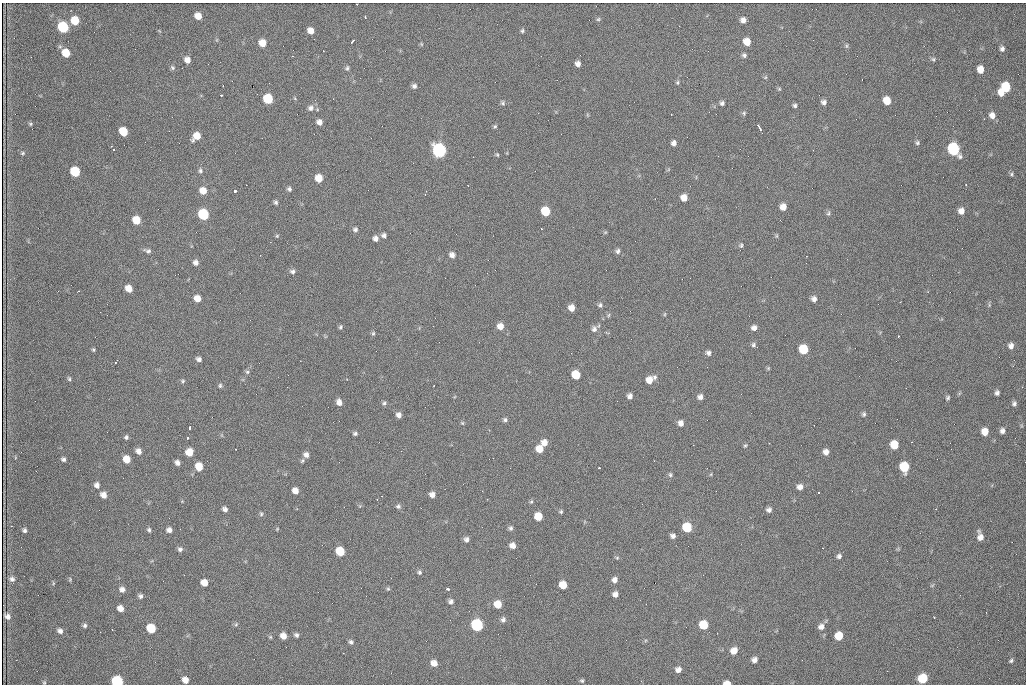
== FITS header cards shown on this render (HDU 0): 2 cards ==
NAXIS1  =                 1024 /fastest changing axis
NAXIS2  =                  682 /next to fastest changing axis

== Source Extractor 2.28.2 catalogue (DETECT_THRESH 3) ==
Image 1024 x 682 px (HDU 0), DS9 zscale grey, 1 PNG px = 1 image px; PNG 1028 x 686 px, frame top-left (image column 1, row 682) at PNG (2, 3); no overlay
Background 2130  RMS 31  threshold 93.4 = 3 sigma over >= 5 px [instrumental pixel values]
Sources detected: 227; all 227 listed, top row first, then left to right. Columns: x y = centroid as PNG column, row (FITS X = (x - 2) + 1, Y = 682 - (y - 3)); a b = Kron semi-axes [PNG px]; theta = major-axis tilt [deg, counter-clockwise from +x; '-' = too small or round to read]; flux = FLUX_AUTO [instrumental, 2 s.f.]
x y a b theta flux
357 4 3 2 - 4700
198 16 6 5 - 21000
365 17 3 2 - 2500
598 19 6 4 22 3000
75 20 7 6 - 50000
743 20 6 6 - 10000
63 27 7 6 - 160000
311 31 6 5 - 16000
522 31 6 4 76 3300
352 41 5 2 - 4900
747 42 6 6 - 27000
262 43 6 6 - 26000
421 44 5 3 - 2100
846 46 7 4 90 3400
1002 49 6 5 - 6400
66 53 7 6 - 40000
744 55 6 6 - 4900
933 59 7 5 -17 4000
187 60 6 6 - 13000
578 64 5 5 - 9500
172 67 7 5 -48 4000
347 68 6 5 - 3900
980 69 7 5 -80 22000
765 77 5 4 - 2600
677 82 6 5 - 3500
223 86 2 2 - 1100
414 86 6 5 - 6200
1006 87 7 7 - 81000
779 89 5 5 - 2500
1001 93 6 5 - 18000
221 95 3 3 - 9700
268 99 7 6 - 100000
887 101 7 6 - 34000
823 102 7 5 -23 8100
503 103 7 6 - 4400
722 103 6 5 - 5100
795 105 5 4 - 4200
311 108 8 8 - 8400
744 113 6 6 - 3500
992 115 7 6 - 13000
319 122 6 5 - 9900
30 124 5 4 - 2700
495 126 6 4 60 3000
759 128 7 2 -57 5900
123 131 7 6 - 58000
197 136 8 6 45 30000
674 143 6 5 - 8600
917 143 6 5 - 3900
111 146 3 2 - 2100
953 149 8 6 -62 280000
114 150 3 2 - 2800
439 150 7 7 - 540000
23 153 6 4 16 3100
497 155 6 4 -68 2800
473 157 2 2 - 3700
200 170 7 6 - 4600
75 172 7 6 - 110000
1011 174 6 5 - 3400
319 178 6 6 - 33000
246 185 3 2 - 1600
966 185 2 2 - 1200
289 189 5 5 - 5200
203 191 7 6 - 23000
235 191 3 3 - 82000
425 194 3 3 - 1500
684 198 6 6 - 19000
276 202 5 5 - 4300
783 207 6 6 - 18000
545 211 7 6 - 78000
961 211 6 6 - 14000
828 213 8 5 69 4000
203 214 7 6 - 170000
136 220 6 6 - 41000
355 229 6 6 - 5200
605 232 6 4 2 2200
384 235 6 5 - 6200
277 236 5 4 - 2600
776 236 6 4 90 2600
376 238 6 6 - 8800
741 245 6 5 - 3800
148 251 9 5 -17 5700
618 251 7 5 83 5800
452 255 7 6 - 9400
196 262 6 5 - 8100
292 271 7 6 - 5600
129 288 6 5 - 23000
79 291 3 2 - 2700
197 298 6 5 - 21000
814 299 6 6 - 9100
900 302 2 2 - 1400
600 305 7 6 - 4800
571 308 6 5 - 17000
100 312 2 2 - 2300
665 314 6 4 88 2500
500 326 7 6 - 18000
340 327 5 5 - 3400
754 328 6 6 - 9600
594 329 9 8 - 8700
373 333 6 5 - 3300
898 336 3 2 - 3100
753 345 7 5 -1 4800
1011 346 6 5 - 9100
803 349 7 6 - 81000
93 350 5 4 - 2800
708 353 6 5 - 6800
199 359 6 5 - 6800
116 361 6 2 58 2200
1013 366 3 2 - 1400
768 368 5 4 - 2400
247 372 6 5 - 3700
576 375 6 6 - 55000
655 377 7 5 -71 4800
69 379 6 4 -71 3300
649 380 7 6 - 22000
183 381 6 5 - 3400
220 386 6 4 88 3600
997 393 5 4 - 6000
630 396 5 5 - 8000
700 397 6 6 - 8700
948 398 5 4 - 3600
617 401 2 2 - 1000
339 402 6 5 - 12000
384 403 6 5 - 4100
1014 403 7 5 57 5000
864 414 6 5 - 4200
399 415 6 5 - 9700
505 420 5 5 - 4700
462 423 6 4 -45 2700
681 423 6 6 - 10000
814 425 2 2 - 1000
190 427 4 2 - 3100
1002 431 5 5 - 7700
985 432 6 6 - 24000
355 433 5 4 - 4100
126 437 5 5 - 4000
187 438 3 3 - 3600
544 443 7 6 - 16000
693 445 3 2 - 2100
745 445 6 4 61 2800
894 445 7 6 - 48000
540 449 6 6 - 29000
138 451 6 5 - 11000
189 452 6 6 - 30000
826 452 6 6 - 11000
306 455 6 6 - 9700
63 459 5 5 - 5300
127 459 6 5 - 28000
302 461 6 4 53 3200
177 463 5 4 - 8400
199 467 6 6 - 36000
904 467 7 6 - 90000
599 468 3 2 - 6700
711 474 5 3 - 2100
670 475 7 5 -87 4200
97 485 7 6 - 8900
800 487 6 6 - 12000
295 491 6 5 - 16000
819 492 2 2 - 2000
103 495 6 6 - 14000
432 495 6 5 - 11000
382 496 2 2 - 1300
531 502 5 5 - 2800
398 506 7 6 - 5300
225 509 6 5 - 7400
936 509 2 2 - 1200
769 510 6 5 - 7000
561 512 5 5 - 3100
261 514 6 5 - 3600
538 516 6 6 - 40000
687 527 6 6 - 89000
511 528 6 5 - 4900
277 529 5 3 - 1900
24 530 5 4 - 4900
149 530 5 5 - 4000
169 530 5 5 - 8900
673 536 6 5 - 7200
980 537 9 6 -79 14000
466 539 6 6 - 7100
512 545 6 6 - 12000
823 548 2 2 - 1300
180 549 7 6 - 5800
340 551 7 6 - 69000
839 556 6 5 - 5800
617 558 5 5 - 2900
419 572 6 5 - 4400
12 579 8 7 - 7000
70 579 6 4 -73 2500
615 580 6 6 - 9600
53 583 5 3 - 2000
204 583 6 5 - 22000
563 585 6 6 - 34000
932 585 6 3 19 2200
122 589 7 6 - 9700
388 589 5 4 - 2900
448 589 4 3 - 14000
615 594 5 5 - 9400
140 596 6 5 - 5600
451 601 6 6 - 6600
498 604 6 6 - 32000
120 608 6 5 - 15000
7 616 6 4 -39 9200
503 619 7 6 - 6100
236 624 5 5 - 3300
477 625 7 6 - 270000
704 625 6 6 - 66000
85 626 5 5 - 4600
821 627 7 6 - 11000
151 628 7 6 - 72000
60 631 7 5 -38 7300
100 632 2 2 - 1000
296 635 6 5 - 5400
283 636 6 5 - 17000
839 636 6 6 - 45000
270 637 5 5 - 2600
351 642 6 5 - 4900
734 651 7 7 - 18000
343 653 2 2 - 1100
754 660 6 5 - 9800
1011 661 7 4 49 4200
434 663 7 6 - 16000
678 670 6 6 - 11000
923 678 7 6 - 94000
185 680 6 5 - 16000
582 681 4 4 - 3200
44 682 5 4 - 2300
117 682 7 6 - 230000
727 683 6 4 -2 17000
At the frame edge (FLAGS 8, measured only in part): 4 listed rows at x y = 357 4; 44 682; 117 682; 727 683

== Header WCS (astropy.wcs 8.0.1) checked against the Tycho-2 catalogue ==
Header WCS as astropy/WCSLIB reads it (CRVAL/CRPIX/CD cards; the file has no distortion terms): RA---TAN/DEC--TAN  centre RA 07:09:15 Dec +30:56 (107.31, +30.93 deg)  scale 1.44 arcsec/px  FOV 24.5' x 16.3'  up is -93 deg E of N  parity flipped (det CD > 0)
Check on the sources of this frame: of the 60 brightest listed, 4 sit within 2.2 arcsec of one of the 12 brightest Tycho-2 stars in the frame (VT <= 12.48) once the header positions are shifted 1.64 arcsec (1.29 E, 1.01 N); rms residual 1.49 arcsec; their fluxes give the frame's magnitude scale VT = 25.03 - 2.5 log10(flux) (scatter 0.18 mag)
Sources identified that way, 4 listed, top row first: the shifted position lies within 2.2 arcsec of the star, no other Tycho-2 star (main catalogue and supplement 1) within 4.4 arcsec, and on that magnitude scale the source's flux lands within +1.5 / -3 mag of the star's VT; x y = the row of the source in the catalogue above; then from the Tycho-2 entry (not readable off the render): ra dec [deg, ICRS J2000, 3 dp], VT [Tycho-2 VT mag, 2 dp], TYC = Tycho-2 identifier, HIP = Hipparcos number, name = IAU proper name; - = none
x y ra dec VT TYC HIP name
439 150 107.226 +30.900 10.76 2438-883-1 - -
75 172 107.244 +30.756 12.13 2438-718-1 - -
203 214 107.261 +30.807 12.26 2438-856-1 - -
477 625 107.445 +30.924 11.38 2438-1056-1 - -